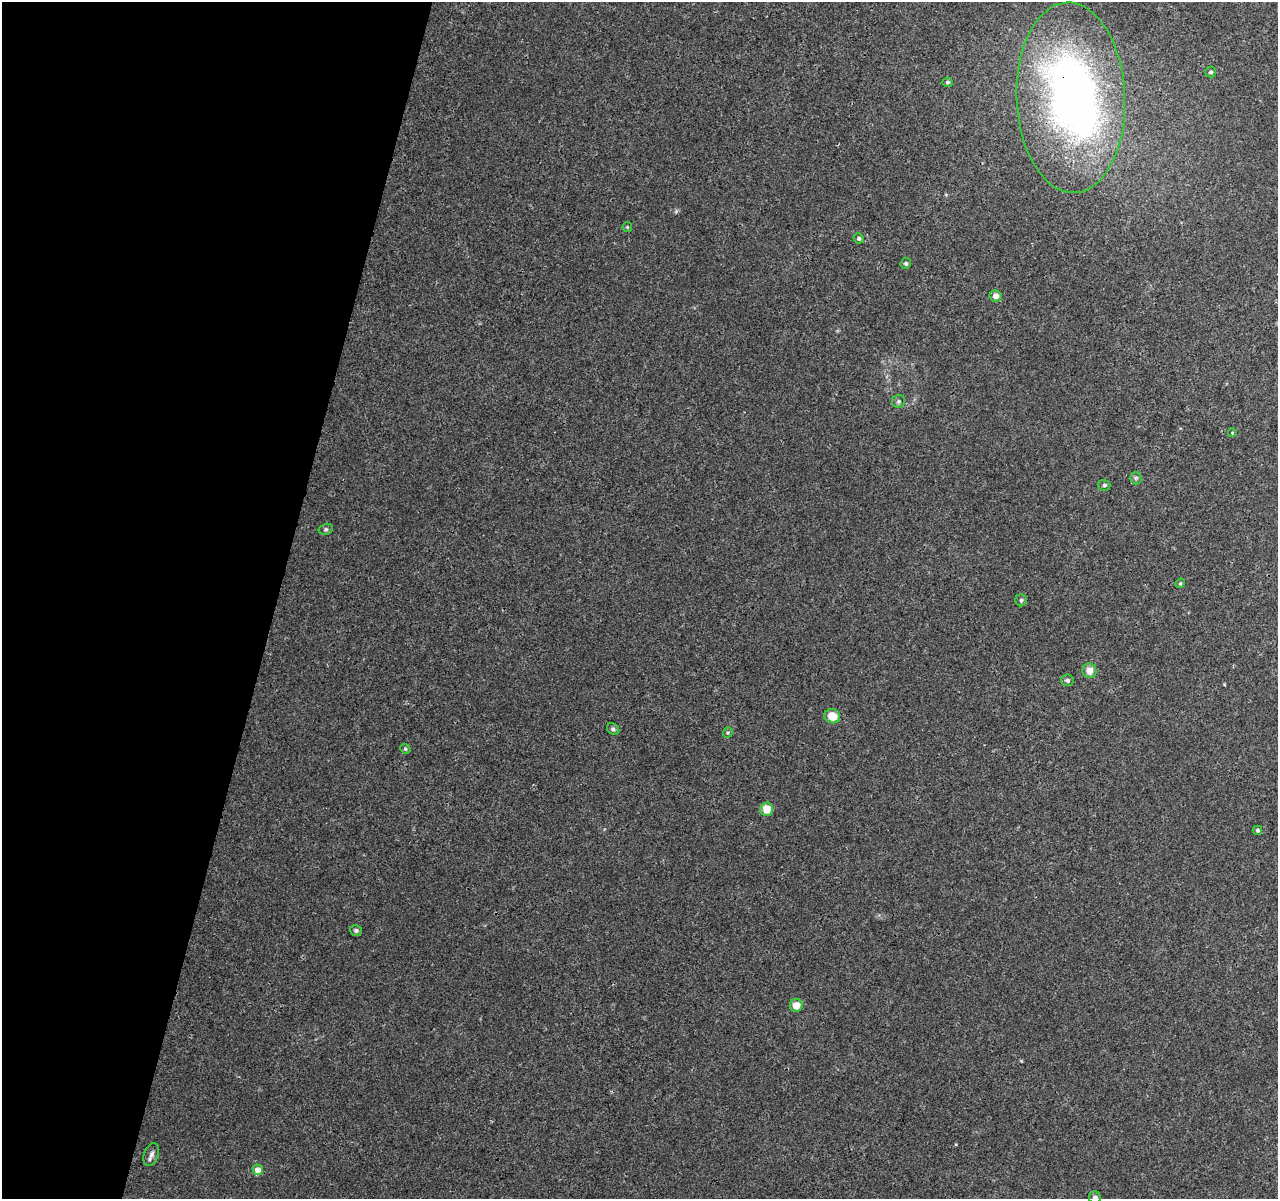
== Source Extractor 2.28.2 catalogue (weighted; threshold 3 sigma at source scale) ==
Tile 9 of 4 x 4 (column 1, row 3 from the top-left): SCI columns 10-1285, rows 1484-2680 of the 5117 x 5298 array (HDU 1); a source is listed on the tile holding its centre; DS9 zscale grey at full resolution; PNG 1280 x 1201 px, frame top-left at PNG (2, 2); each listed source drawn as its Kron ellipse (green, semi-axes under 4 px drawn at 4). Shown black and unused: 22% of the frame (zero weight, under 3 of 4 exposures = <1% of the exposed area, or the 3 px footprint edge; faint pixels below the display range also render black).
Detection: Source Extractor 2.28.2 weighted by HDU 2 'WHT'; one run over the whole footprint, this tile lists its part. Background 0.0078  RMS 0.0023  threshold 0.0102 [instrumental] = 3 sigma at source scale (4.5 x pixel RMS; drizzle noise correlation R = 1.50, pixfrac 1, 0.0396/0.0396 arcsec/px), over >= 5 px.
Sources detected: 28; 1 inside a brighter object's white glare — neither listed nor drawn; the other 27 listed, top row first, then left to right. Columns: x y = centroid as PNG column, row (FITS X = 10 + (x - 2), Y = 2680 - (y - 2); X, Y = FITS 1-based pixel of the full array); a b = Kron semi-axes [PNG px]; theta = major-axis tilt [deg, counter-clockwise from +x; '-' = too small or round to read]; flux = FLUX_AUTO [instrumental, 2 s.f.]
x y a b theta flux
1211 72 5 5 - 0.42
947 82 5 5 - 0.44
1071 98 95 54 -88 120
627 227 5 4 - 0.28
859 238 5 5 - 0.47
906 263 5 5 - 0.42
996 296 6 6 - 1.4
899 401 7 6 - 0.54
1232 433 4 3 - 0.17
1136 478 6 6 - 0.42
1104 485 6 5 - 0.41
326 529 7 5 14 0.41
1180 583 5 4 - 0.29
1021 600 6 6 - 0.43
1089 671 7 7 - 1.9
1067 680 6 5 - 0.5
832 716 8 7 - 3.5
613 729 7 5 -43 0.59
728 733 5 4 - 0.29
405 749 5 4 - 0.32
767 809 6 6 - 3.5
1257 830 5 4 - 0.43
356 930 6 5 - 0.53
796 1005 6 6 - 2.5
151 1155 12 7 69 1
258 1170 5 5 - 2.3
1095 1197 6 6 - 0.75
Overlapping masked pixels (flux is a lower limit): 1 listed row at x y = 1071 98
Isophote crosses this tile's border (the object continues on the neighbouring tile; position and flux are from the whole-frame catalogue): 1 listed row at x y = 1095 1197